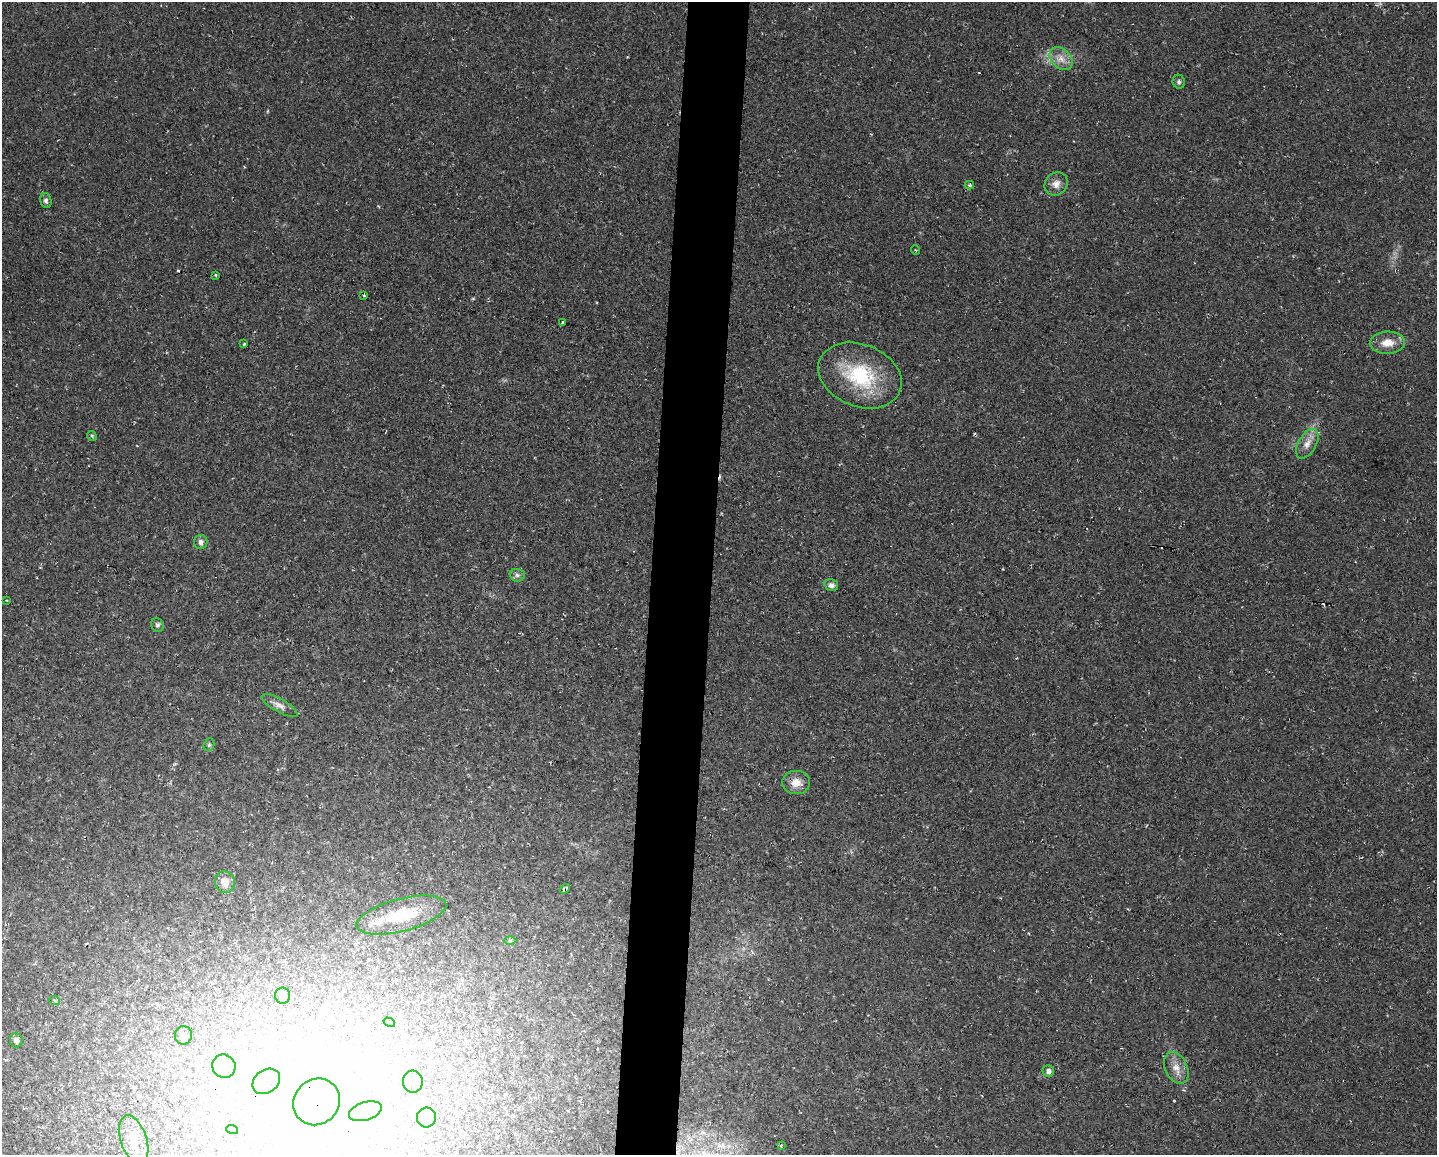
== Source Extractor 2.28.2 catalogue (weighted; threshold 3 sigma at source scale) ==
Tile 5 of 3 x 4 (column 2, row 2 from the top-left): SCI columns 1655-3089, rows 2305-3457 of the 4631 x 4609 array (HDU 1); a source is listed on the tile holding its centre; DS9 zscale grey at full resolution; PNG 1439 x 1157 px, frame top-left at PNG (2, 2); each listed source drawn as its Kron ellipse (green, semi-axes under 4 px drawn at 4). Shown black and unused: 4% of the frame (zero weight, under 2 of 3 exposures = <1% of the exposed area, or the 3 px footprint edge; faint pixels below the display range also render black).
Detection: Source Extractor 2.28.2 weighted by HDU 2 'WHT'; one run over the whole footprint, this tile lists its part. Background 0.0251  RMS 0.0063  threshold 0.0285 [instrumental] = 3 sigma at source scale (4.5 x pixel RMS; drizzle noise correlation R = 1.50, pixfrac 1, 0.05/0.05 arcsec/px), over >= 5 px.
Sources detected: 60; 12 inside a brighter object's white glare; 5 cosmic-ray / hot-pixel residue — neither listed nor drawn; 1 inside a brighter listed object's ellipse — not listed separately; the other 42 listed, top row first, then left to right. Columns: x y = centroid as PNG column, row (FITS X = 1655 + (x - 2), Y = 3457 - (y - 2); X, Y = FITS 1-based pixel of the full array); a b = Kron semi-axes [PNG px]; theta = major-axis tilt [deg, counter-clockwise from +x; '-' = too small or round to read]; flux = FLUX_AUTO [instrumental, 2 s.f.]
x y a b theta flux
1061 59 13 9 -45 5.6
1179 82 7 6 - 1.4
1056 184 12 11 - 4.5
969 185 5 4 - 0.99
46 200 7 5 -74 1.8
916 250 5 3 - 0.61
216 275 3 2 - 0.78
364 295 3 3 - 1.4
563 322 3 3 - 2.4
1387 343 17 11 3 8.4
244 344 4 3 - 0.88
860 375 43 31 -22 45
92 436 5 4 - 0.77
1307 444 16 9 59 5.5
201 542 7 6 - 1.9
517 575 7 6 - 1.9
831 585 7 6 - 2.1
6 600 2 2 - 0.54
157 625 7 6 - 1.6
279 705 20 6 -29 3.8
209 745 7 5 69 1.1
796 782 14 11 -4 7
225 882 11 10 - 6.7
565 889 5 3 - 1.1
401 915 46 16 14 25
510 940 6 4 1 1.1
283 996 8 7 - 3
55 1001 5 3 - 0.94
389 1022 6 4 -31 1.1
183 1035 9 8 - 3.9
16 1040 7 6 - 2.3
224 1066 12 11 - 13
1176 1068 17 11 -64 6.4
1048 1071 6 6 - 1.9
266 1081 15 11 36 9.8
413 1082 11 10 - 4.8
317 1102 24 22 45 120
365 1111 17 9 18 8.5
426 1118 10 9 - 5.6
232 1129 6 3 -19 0.87
134 1139 25 13 -72 12
781 1146 4 3 - 0.55
Overlapping masked pixels (flux is a lower limit): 2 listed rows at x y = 565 889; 317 1102
Unlisted compact peaks at least as high as the median listed source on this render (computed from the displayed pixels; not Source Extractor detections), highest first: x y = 1174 1101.